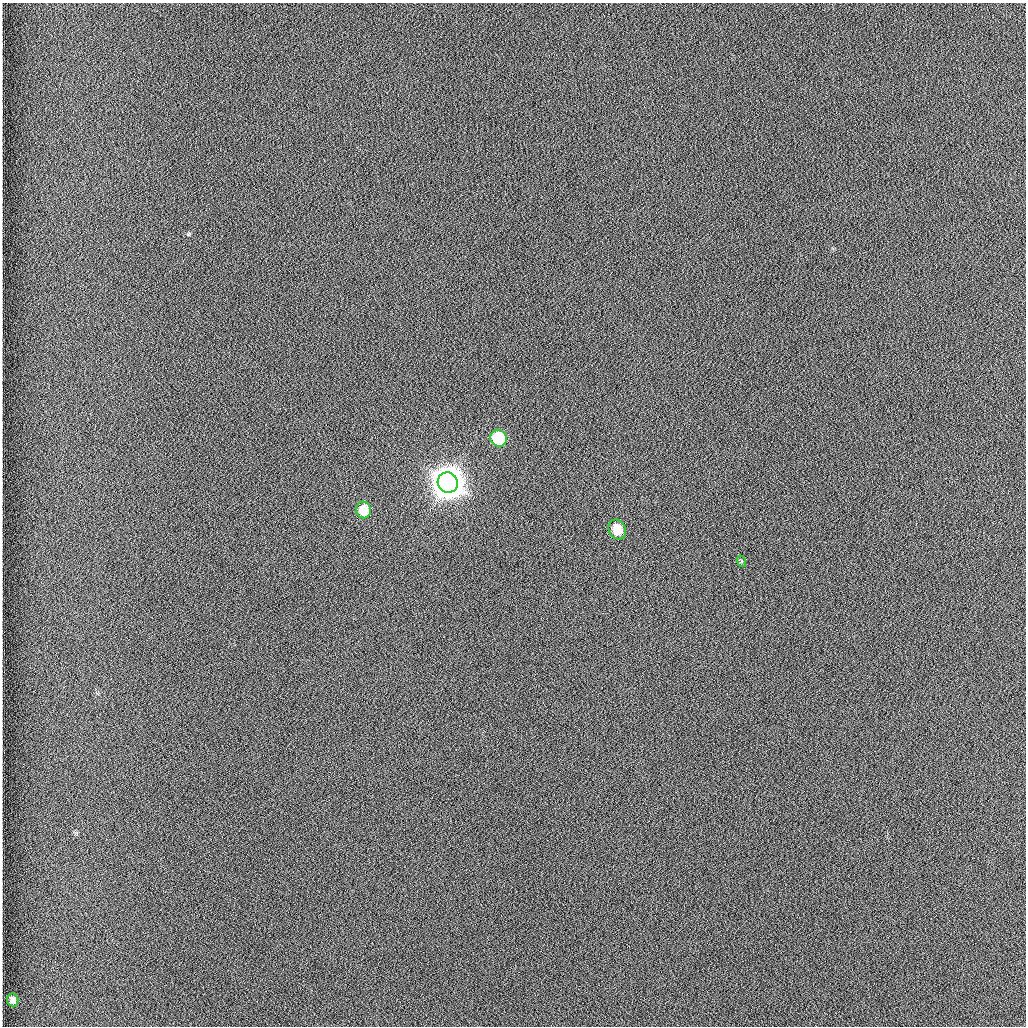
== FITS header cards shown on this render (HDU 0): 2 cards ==
NAXIS1  =                 1024 /fastest changing axis
NAXIS2  =                 1024 /next to fastest changing axis

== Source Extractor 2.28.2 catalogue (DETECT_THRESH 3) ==
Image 1024 x 1024 px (HDU 0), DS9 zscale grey, 1 PNG px = 1 image px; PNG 1028 x 1028 px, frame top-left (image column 1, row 1024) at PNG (2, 3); each listed source drawn as its Kron ellipse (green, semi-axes under 4 px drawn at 4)
Background 1260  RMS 6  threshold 17.9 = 3 sigma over >= 5 px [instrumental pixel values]
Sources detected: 6; all 6 listed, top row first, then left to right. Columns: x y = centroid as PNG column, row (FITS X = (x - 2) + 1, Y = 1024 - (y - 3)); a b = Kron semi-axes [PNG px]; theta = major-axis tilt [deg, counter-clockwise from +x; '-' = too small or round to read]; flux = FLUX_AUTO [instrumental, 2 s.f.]
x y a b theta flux
498 438 9 8 - 2.2e+04
448 482 10 10 - 1.1e+06
364 510 8 7 - 8.7e+03
617 529 10 8 -66 9.2e+03
741 561 6 3 -71 5.4e+02
13 1000 6 5 - 2.1e+03